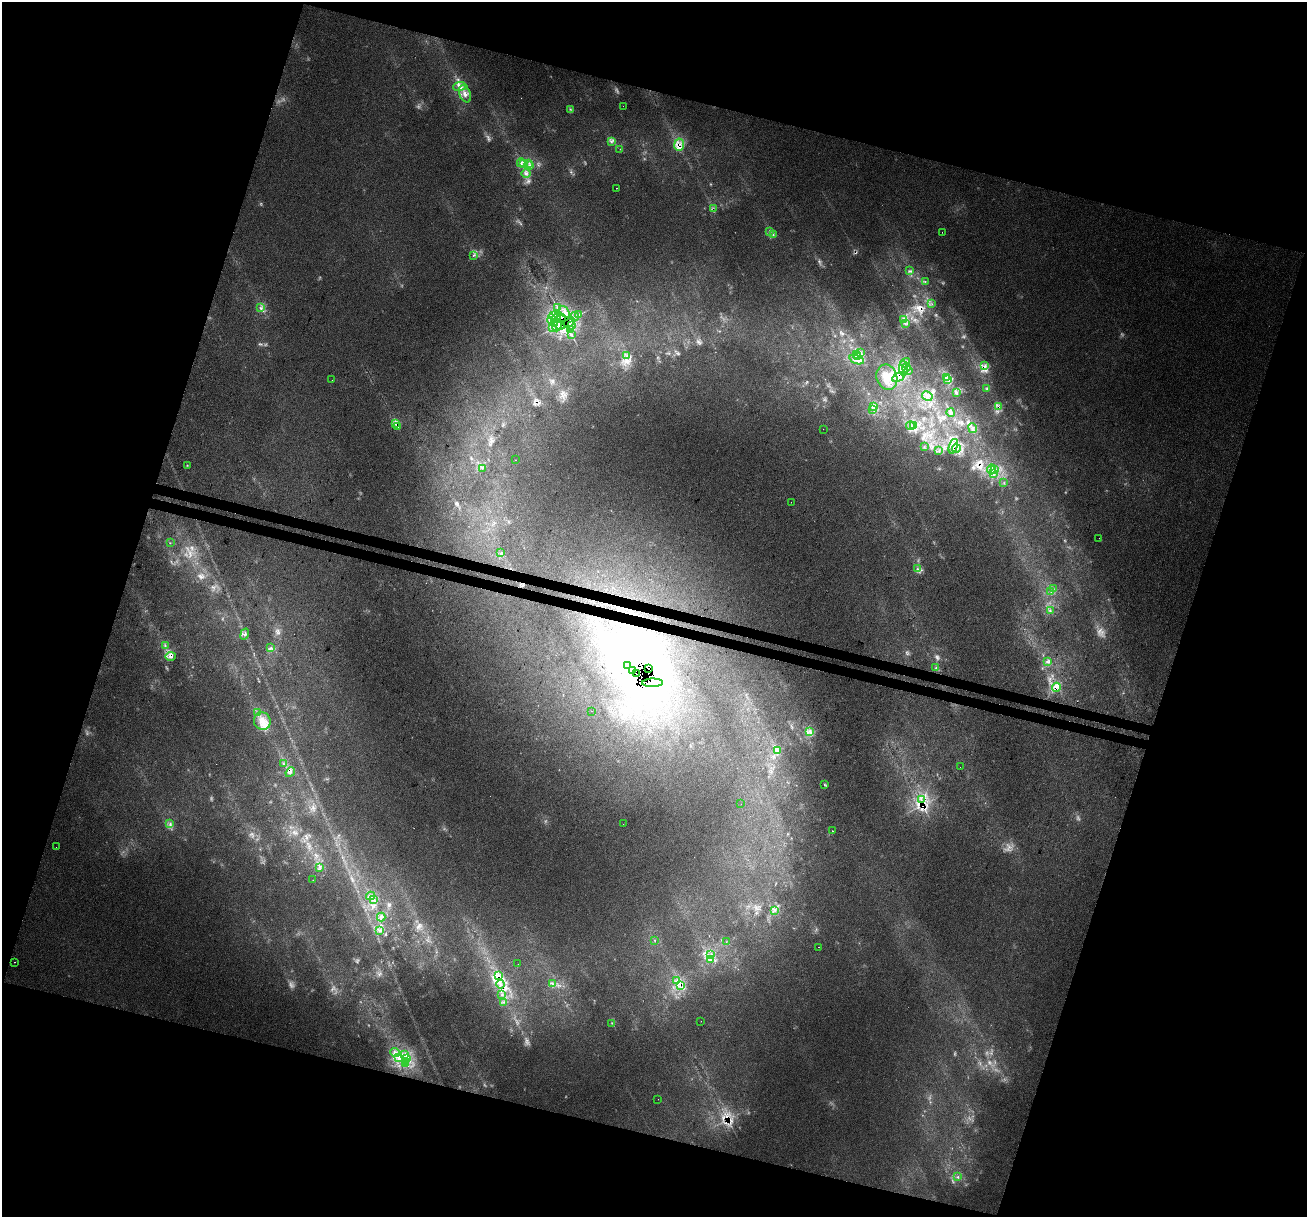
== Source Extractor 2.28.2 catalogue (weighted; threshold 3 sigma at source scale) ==
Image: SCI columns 27-5243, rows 337-5195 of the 5260 x 5470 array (HDU 1 of 3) = the unmasked area's bounding box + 8 px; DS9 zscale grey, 4 x 4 block average (1 PNG px = mean of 4 x 4 image px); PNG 1309 x 1219 px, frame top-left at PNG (2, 2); each listed source drawn as its Kron ellipse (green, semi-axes under 4 px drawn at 4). Shown black and unused: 36% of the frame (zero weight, under 3 of 4 exposures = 5% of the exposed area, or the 3 px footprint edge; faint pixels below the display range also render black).
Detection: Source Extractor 2.28.2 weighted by HDU 2 'WHT'. Background 0.00954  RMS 0.0037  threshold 0.0168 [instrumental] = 3 sigma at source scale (4.5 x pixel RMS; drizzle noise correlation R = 1.50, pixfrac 1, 0.0396/0.0396 arcsec/px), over >= 5 px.
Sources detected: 243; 3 too faint to see at this stretch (4 x 4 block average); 40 inside a brighter object's white glare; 30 cosmic-ray / hot-pixel residue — neither listed nor drawn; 10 coinciding with a brighter row at this scale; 15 inside a brighter listed object's ellipse — not listed separately; the other 145 listed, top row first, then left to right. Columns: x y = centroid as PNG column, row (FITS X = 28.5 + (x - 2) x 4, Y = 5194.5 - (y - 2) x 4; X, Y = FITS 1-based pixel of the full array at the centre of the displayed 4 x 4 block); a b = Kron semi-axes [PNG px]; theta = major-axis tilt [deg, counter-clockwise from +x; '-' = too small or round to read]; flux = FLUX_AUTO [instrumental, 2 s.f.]
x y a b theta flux
460 86 7 4 7 10
465 94 9 5 -68 16
623 106 2 2 - 0.54
570 109 2 2 - 1.7
612 142 3 2 - 2.1
679 145 6 5 - 15
620 149 2 2 - 0.74
521 163 4 2 - 4.1
529 163 2 2 - 1.4
524 164 4 2 - 2.4
530 165 2 2 - 1.1
526 174 4 3 - 5.5
616 188 2 2 - 0.64
713 209 3 2 - 3.1
770 231 3 2 - 2.7
942 232 2 2 - 0.66
773 235 2 2 - 1.1
473 255 3 2 - 2
909 271 2 2 - 1.2
925 281 2 2 - 1.2
932 304 2 2 - 0.79
557 307 3 2 - 3.3
261 308 3 2 - 3.7
565 312 6 4 -53 13
553 315 2 2 - 1.9
578 315 3 2 - 3.3
556 317 5 2 - 6.6
561 317 3 2 - 4.3
575 317 4 2 - 3.9
552 319 5 2 - 3.6
903 320 3 2 - 3.6
555 323 3 2 - 2.8
569 323 6 2 32 7.3
906 324 2 2 - 0.79
557 326 6 3 67 8.6
560 326 4 2 - 5
572 326 3 2 - 2.7
553 328 2 2 - 1.9
570 330 3 2 - 1.5
572 335 2 2 - 1.2
861 352 2 2 - 1.5
627 355 2 2 - 1.1
857 355 3 2 - 3.9
858 357 3 2 - 5
857 360 8 2 -18 9.3
905 363 5 2 - 4.3
985 366 2 2 - 3.2
906 367 5 2 - 3.9
903 369 7 2 -87 7
908 371 4 2 - 3.5
887 377 13 10 -72 41
898 377 6 3 31 12
947 377 4 2 - 2.4
948 379 4 2 - 3.9
332 380 2 2 - 0.63
987 389 4 2 - 2.5
956 392 2 2 - 1.8
927 396 5 4 - 9.6
873 407 2 2 - 1.5
999 407 3 3 - 3.8
872 409 2 2 - 0.97
951 413 4 4 - 5.1
396 424 3 3 - 15
914 425 2 2 - 1.4
910 426 4 2 - 1.5
397 427 4 3 - 3.7
973 428 5 3 - 6.7
823 429 2 2 - 1.9
924 446 2 2 - 1.1
953 446 7 3 71 9.7
956 448 4 3 - 7
939 451 2 2 - 0.75
515 460 2 2 - 2.2
187 465 2 2 - 1.1
482 468 2 2 - 0.83
995 469 2 2 - 1.3
991 470 5 3 - 7.4
994 473 4 2 - 3.2
1004 483 2 2 - 0.86
791 502 2 2 - 0.43
1099 538 2 2 - 0.32
170 543 2 2 - 0.73
501 553 2 2 - 1.1
917 569 3 2 - 1.6
1053 589 2 2 - 2.1
1051 592 2 2 - 1.3
1050 611 2 2 - 1.8
245 634 5 2 - 3.8
165 646 2 2 - 1
270 648 2 2 - 1.2
171 656 5 4 - 7
1047 662 2 2 - 1.6
628 665 2 2 - 0.58
936 667 2 2 - 1
648 668 2 2 - 1.8
633 670 2 2 - 1.3
636 674 2 2 - 5.4
653 683 10 3 1 21
1056 687 4 2 - 5
591 711 2 2 - 0.59
258 713 2 2 - 1.9
262 721 9 8 - 29
810 731 4 2 - 3.6
777 750 2 2 - 1.2
284 764 2 2 - 1.5
960 767 2 2 - 460
290 772 5 3 - 5
824 784 3 2 - 1.8
921 800 3 2 - 2.5
741 804 2 2 - 0.33
170 823 3 2 - 3.3
623 824 2 2 - 0.27
832 831 2 2 - 0.92
56 847 2 2 - 0.28
320 867 2 2 - 1.5
313 880 2 2 - 0.53
370 896 4 3 - 5.7
373 899 3 2 - 3.5
775 911 2 2 - 1.5
381 917 4 3 - 5.1
380 931 3 2 - 2.8
654 940 3 2 - 0.9
726 942 2 2 - 0.65
819 947 2 2 - 3300
711 954 3 2 - 1.7
710 960 3 2 - 4.2
14 962 2 2 - 0.96
518 964 2 2 - 0.33
499 975 4 2 - 3.3
677 981 3 3 - 3.9
500 984 4 3 - 5.9
552 984 2 2 - 1.1
680 985 4 3 - 7.6
502 995 2 2 - 1.6
504 1002 2 2 - 0.83
701 1021 2 2 - 0.48
612 1023 2 2 - 1.4
395 1053 5 2 - 5.7
405 1055 3 2 - 4
399 1058 3 2 - 3.7
407 1059 3 2 - 3.2
405 1061 3 2 - 1.9
406 1064 3 2 - 2.2
658 1099 2 2 - 1.5
957 1177 2 2 - 2.4
Overlapping masked pixels (flux is a lower limit): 25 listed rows (the first 20) at x y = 679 145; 713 209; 561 317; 575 317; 569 323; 560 326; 570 330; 857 360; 887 377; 898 377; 999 407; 396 424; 953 446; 956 448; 171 656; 648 668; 633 670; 636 674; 1056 687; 921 800
Diffuse or blended objects may show on this block-average render without a row.